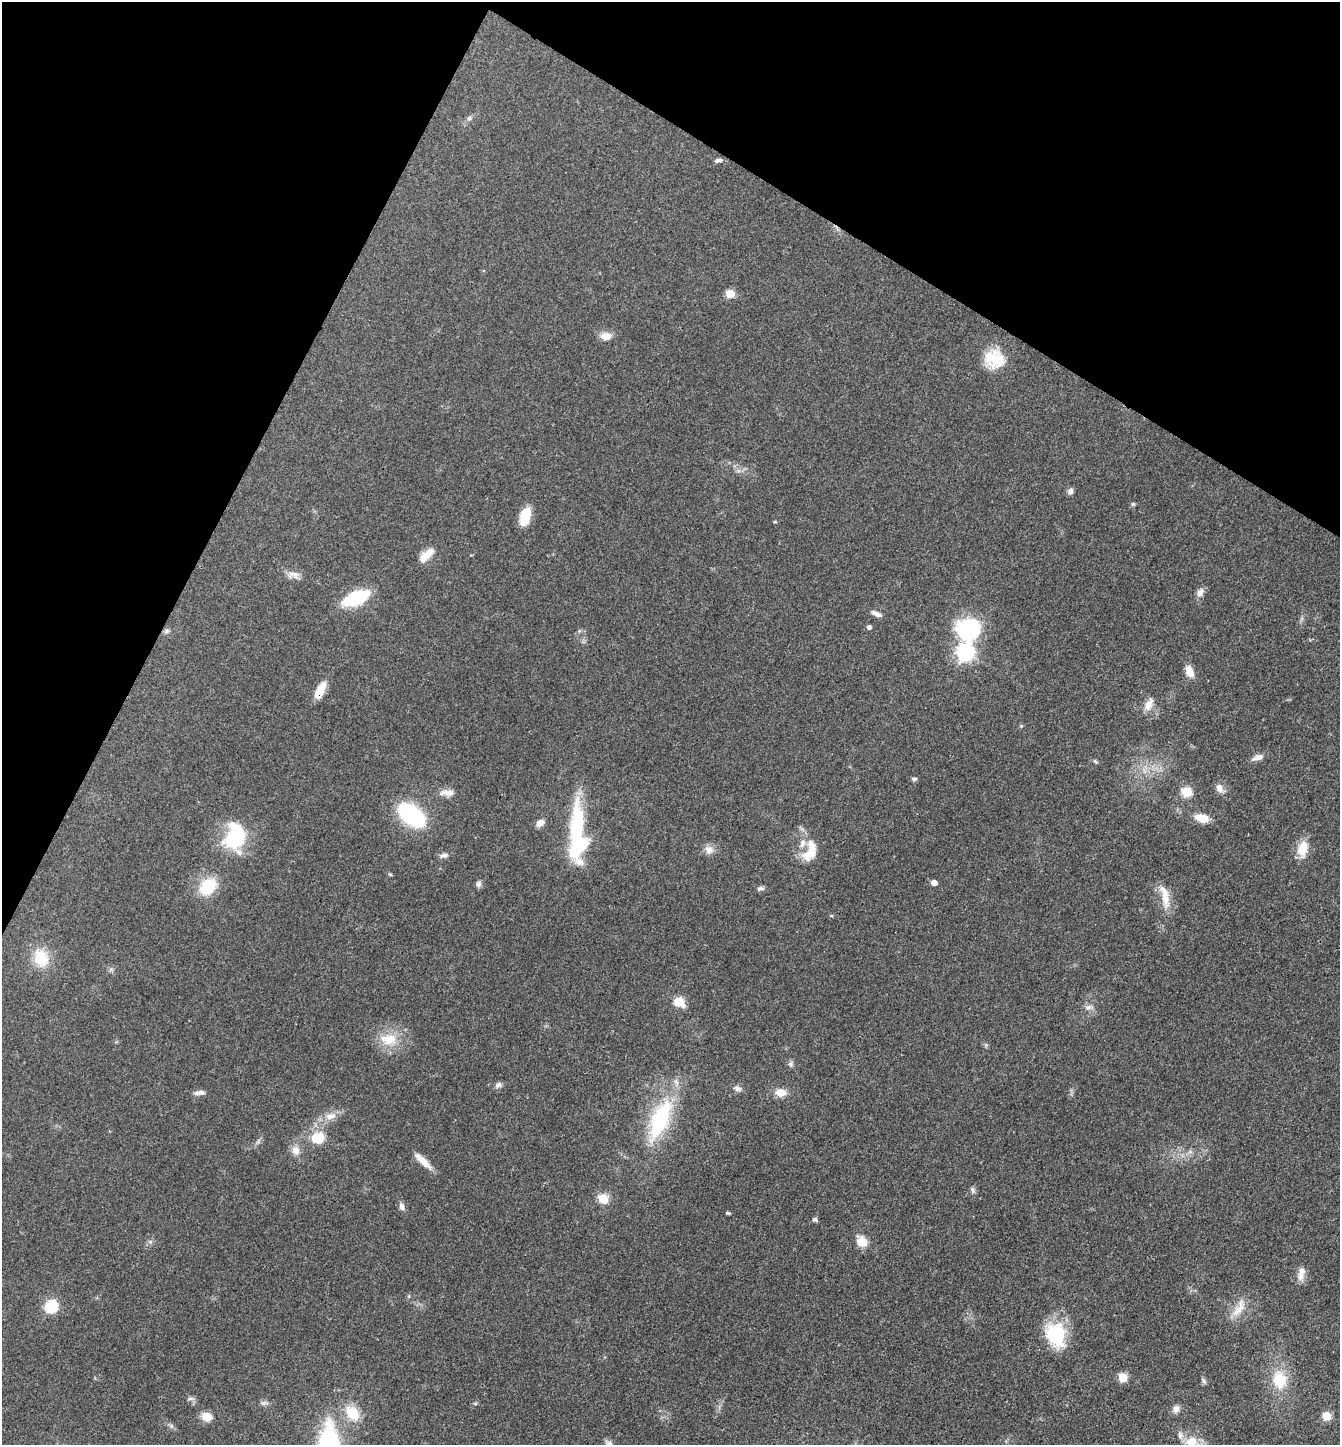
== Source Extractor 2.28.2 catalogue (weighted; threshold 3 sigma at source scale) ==
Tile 2 of 4 x 4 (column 2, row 1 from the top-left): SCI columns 1624-2961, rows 4331-5773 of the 5784 x 5775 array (HDU 1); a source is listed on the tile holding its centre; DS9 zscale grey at full resolution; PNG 1342 x 1447 px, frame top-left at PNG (2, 2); no overlay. Shown black and unused: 24% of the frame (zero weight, under 3 of 4 exposures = <1% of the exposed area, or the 3 px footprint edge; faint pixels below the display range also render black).
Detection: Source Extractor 2.28.2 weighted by HDU 2 'WHT'; one run over the whole footprint, this tile lists its part. Background 0.0999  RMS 0.006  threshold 0.027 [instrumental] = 3 sigma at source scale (4.5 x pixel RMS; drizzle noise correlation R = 1.50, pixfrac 1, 0.05/0.05 arcsec/px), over >= 5 px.
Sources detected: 86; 4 inside a brighter listed object's ellipse — not listed separately; the other 82 listed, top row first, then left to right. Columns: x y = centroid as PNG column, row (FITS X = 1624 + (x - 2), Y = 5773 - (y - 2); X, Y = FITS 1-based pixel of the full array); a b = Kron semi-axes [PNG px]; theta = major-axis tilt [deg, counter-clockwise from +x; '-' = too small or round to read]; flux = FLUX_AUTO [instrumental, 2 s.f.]
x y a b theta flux
469 118 7 5 44 1.3
718 160 11 5 12 1.8
730 294 5 5 - 17
606 336 13 9 -4 5.5
994 359 26 22 -23 19
1070 491 8 7 - 2.2
1133 504 5 5 - 0.88
525 516 18 10 74 14
775 522 5 3 - 0.62
426 555 22 9 43 7.8
294 575 17 9 -6 4.4
1200 592 12 8 60 3.4
356 598 19 9 23 54
876 614 13 5 -25 3.1
869 627 5 5 - 1.7
969 628 28 27 - 45
167 631 8 5 27 1.5
965 652 7 7 - 210
1189 671 16 9 -66 5.8
320 690 19 8 64 10
1149 704 19 9 64 5.4
1021 726 4 4 - 0.65
1258 757 15 7 17 3.9
1095 761 8 4 -44 0.94
914 779 6 5 - 1.3
1219 788 11 8 -57 4.4
1187 792 6 5 - 33
447 793 21 9 -1 5
411 815 26 14 -39 74
1201 818 17 9 -17 8.9
540 823 8 6 37 4.9
577 828 57 16 88 53
235 837 32 24 82 39
1302 849 19 11 77 11
709 850 12 11 - 4.2
812 850 26 13 85 12
444 855 11 7 12 2.4
390 874 6 3 -19 0.7
934 883 5 5 - 4.1
478 884 8 7 - 1.8
208 886 23 17 45 20
760 888 9 5 11 1.7
1165 896 37 10 -78 11
41 958 24 18 -67 17
679 1002 13 11 -30 9
1088 1007 11 7 14 2.7
389 1039 24 16 0 15
791 1064 6 6 - 1.4
498 1085 9 7 28 2.1
737 1089 10 7 -11 2.4
781 1092 11 8 0 7.5
197 1093 13 5 -5 2.6
330 1116 17 9 14 6.1
660 1119 61 22 67 56
318 1138 8 6 -2 39
258 1142 7 4 19 1.2
296 1150 12 12 - 4.9
423 1161 25 7 -43 7.6
972 1190 10 4 -72 1.3
603 1199 10 9 - 9.5
402 1206 10 6 -77 2.4
728 1213 6 4 -24 0.74
815 1220 7 5 -22 1.1
862 1241 15 11 -47 7.4
150 1242 6 6 - 1.4
1301 1273 19 8 78 5.2
409 1296 6 4 72 0.69
51 1307 6 6 - 63
1239 1308 29 11 59 9.4
1055 1335 32 23 -71 30
1123 1377 5 5 - 24
1279 1380 25 19 -80 20
1203 1381 9 5 -50 1.3
191 1398 9 4 1 1.5
264 1403 11 5 3 1.9
1176 1409 10 8 45 3.5
352 1413 21 15 -53 14
1326 1416 5 5 - 19
207 1417 9 7 -23 11
171 1426 6 6 - 1.4
1191 1442 15 13 45 9.7
609 1444 10 9 - 2.6
Overlapping masked pixels (flux is a lower limit): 1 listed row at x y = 320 690
Isophote crosses this tile's border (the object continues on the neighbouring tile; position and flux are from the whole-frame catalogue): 2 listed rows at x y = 1191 1442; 609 1444